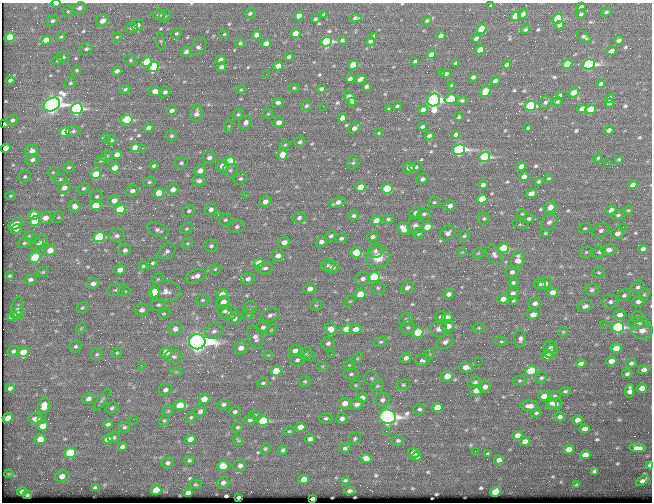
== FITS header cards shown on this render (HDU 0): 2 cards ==
NAXIS1  =                  650 / Width of table row in bytes
NAXIS2  =                  500 / Number of rows in table

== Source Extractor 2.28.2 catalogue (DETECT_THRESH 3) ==
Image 650 x 500 px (HDU 0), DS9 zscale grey, 1 PNG px = 1 image px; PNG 654 x 504 px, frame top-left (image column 1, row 500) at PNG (2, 3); each listed source drawn as its Kron ellipse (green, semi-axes under 4 px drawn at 4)
Background 364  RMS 1.2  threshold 3.7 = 3 sigma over >= 5 px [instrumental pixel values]
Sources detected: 589; of the 589, the 500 brightest by FLUX_AUTO listed and drawn (89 fainter detections omitted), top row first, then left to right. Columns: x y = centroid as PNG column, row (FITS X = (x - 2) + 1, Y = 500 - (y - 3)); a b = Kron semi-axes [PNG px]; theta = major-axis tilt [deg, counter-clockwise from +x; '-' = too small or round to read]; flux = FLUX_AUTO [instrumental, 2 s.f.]
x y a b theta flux
56 3 5 2 - 390
491 6 4 3 - 150
581 7 4 4 - 250
79 8 6 5 - 300
68 11 6 4 -70 110
606 12 5 4 - 130
250 13 5 4 - 170
523 14 5 4 - 350
581 14 5 3 - 170
159 15 6 5 - 240
324 15 4 3 - 160
165 16 7 5 47 150
299 16 5 4 - 740
516 16 5 4 - 2400
355 18 6 4 8 260
315 19 4 3 - 150
557 19 5 4 - 4900
52 21 6 5 - 190
103 21 6 5 - 740
427 21 5 4 - 130
138 25 6 5 - 340
560 25 5 4 - 340
132 28 6 5 - 190
481 29 5 4 - 3000
525 30 5 4 - 140
176 33 6 5 - 150
224 34 5 4 - 100
295 34 5 4 - 1500
256 35 4 4 - 490
373 36 4 3 - 130
441 36 4 4 - 640
10 37 5 4 - 3500
61 37 5 3 - 100
117 37 5 4 - 110
584 37 8 4 -31 220
476 38 4 3 - 290
46 40 5 4 - 1700
342 40 4 3 - 150
619 40 5 4 - 310
161 41 8 4 -84 130
370 41 4 4 - 270
326 42 5 5 - 11000
240 43 5 4 - 170
266 44 5 4 - 770
199 46 10 6 58 280
86 49 7 5 24 210
480 50 5 4 - 1700
611 51 5 4 - 460
186 52 5 5 - 280
431 55 5 4 - 640
63 57 6 5 - 180
289 57 4 3 - 200
58 60 5 4 - 160
130 60 7 5 -15 160
221 60 5 4 - 380
415 61 4 3 - 140
147 62 5 4 - 4000
456 63 4 4 - 240
567 64 5 4 - 2300
589 64 6 5 - 16000
353 65 5 4 - 3300
507 65 4 3 - 260
278 66 5 4 - 800
153 67 5 5 - 4400
221 67 5 4 - 290
77 70 5 4 - 120
117 71 5 4 - 370
442 72 3 2 - 110
446 73 4 3 - 220
266 74 2 2 - 110
473 77 4 4 - 230
350 79 4 4 - 310
360 79 5 4 - 630
10 80 4 3 - 210
495 81 5 4 - 610
70 83 6 5 - 150
600 84 4 3 - 210
366 86 4 3 - 180
452 86 4 4 - 220
294 88 5 4 - 130
125 89 5 4 - 170
321 89 4 3 - 210
241 90 5 4 - 110
155 91 6 5 - 600
485 91 6 4 57 2300
165 92 6 5 - 210
574 92 6 4 39 1200
560 95 4 3 - 150
351 98 8 4 -61 350
609 98 5 4 - 340
451 99 6 4 16 3600
434 100 6 6 - 44000
462 100 5 4 - 110
557 101 4 3 - 150
352 102 4 4 - 250
545 102 7 6 - 210
278 103 6 4 3 290
609 103 5 4 - 310
52 105 9 6 29 52000
306 106 6 5 - 170
323 106 2 2 - 140
397 106 3 3 - 110
530 106 5 5 - 10000
77 109 6 5 - 18000
389 109 3 3 - 100
582 109 5 4 - 770
590 109 5 4 - 2800
172 110 5 4 - 360
423 110 5 4 - 460
196 114 8 6 74 430
238 114 6 5 - 150
268 114 6 5 - 130
459 117 4 3 - 180
342 118 5 4 - 550
12 120 6 5 - 230
127 120 6 5 - 5000
279 122 5 5 - 680
245 123 7 6 - 410
5 124 4 3 - 150
229 126 6 4 89 150
148 127 5 4 - 310
422 127 4 3 - 170
354 128 6 4 36 420
528 128 3 2 - 100
609 130 5 4 - 340
73 131 7 5 2 180
65 132 5 4 - 3000
379 133 4 3 - 100
455 134 4 3 - 200
172 136 5 5 - 160
429 136 4 4 - 320
106 138 5 5 - 160
111 140 5 5 - 200
300 142 6 5 - 200
285 145 5 4 - 130
6 148 5 4 - 1300
135 148 5 4 - 1500
142 148 2 2 - 660
459 149 6 5 - 18000
32 151 6 6 - 540
117 155 5 4 - 830
282 155 5 5 - 1700
107 156 6 5 - 150
209 157 7 6 - 390
484 157 5 4 - 11000
598 158 5 3 - 120
619 159 3 3 - 120
32 160 7 5 11 280
101 160 6 4 29 130
230 161 5 4 - 3400
181 163 6 5 - 180
353 163 7 5 72 190
607 164 2 2 - 230
154 166 4 3 - 160
222 166 6 5 - 760
521 166 4 4 - 370
69 167 5 4 - 140
416 167 7 4 11 170
115 168 5 4 - 1200
409 168 6 5 - 560
230 170 7 6 - 250
200 171 6 5 - 660
53 172 5 5 - 120
96 174 5 4 - 1900
25 176 6 5 - 160
524 177 5 4 - 550
549 178 4 3 - 100
60 179 6 5 - 150
240 179 7 5 28 230
422 179 6 5 - 280
199 181 6 5 - 340
149 182 6 5 - 140
539 182 4 3 - 140
483 185 4 4 - 310
633 185 5 4 - 480
64 187 6 5 - 540
360 187 5 4 - 1500
84 188 6 5 - 160
173 189 6 5 - 530
387 189 5 5 - 4300
132 191 6 5 - 340
159 193 5 4 - 2000
531 193 6 4 24 530
246 195 4 4 - 130
10 196 5 4 - 100
97 197 6 6 - 180
482 199 5 4 - 2700
114 200 6 5 - 640
265 202 6 5 - 610
338 202 8 5 22 530
434 202 6 5 - 140
96 205 5 4 - 3000
75 206 6 6 - 560
450 206 6 5 - 400
550 207 6 5 - 870
120 209 5 4 - 2700
211 210 6 6 - 380
611 210 6 4 15 540
628 210 5 4 - 110
189 211 6 6 - 190
415 213 6 5 - 220
424 214 7 5 9 180
522 214 5 4 - 100
34 215 5 4 - 1700
218 215 3 3 - 110
618 215 7 4 14 160
353 216 5 5 - 200
58 217 6 5 - 150
45 218 6 5 - 620
299 218 6 5 - 280
388 219 5 4 - 150
484 219 6 6 - 170
529 219 5 4 - 160
225 220 6 5 - 170
376 220 5 4 - 950
35 221 5 4 - 3000
549 222 9 7 42 290
16 224 8 5 29 1100
521 224 8 4 -13 110
415 226 8 8 - 340
237 227 8 6 19 250
427 227 5 4 - 1600
623 227 2 2 - 250
585 228 7 4 9 150
16 229 6 4 11 390
187 229 7 5 34 150
404 229 6 5 - 990
158 230 11 6 -21 340
601 230 9 6 26 260
418 233 6 5 - 210
448 233 8 6 41 360
545 233 5 4 - 110
617 233 6 5 - 460
29 236 5 4 - 110
117 236 8 6 4 320
331 236 6 5 - 190
464 236 6 5 - 150
99 237 5 5 - 6000
372 237 5 4 - 290
341 238 5 5 - 230
41 241 6 5 - 370
284 242 6 5 - 650
321 242 6 5 - 350
24 243 7 5 17 170
187 243 6 4 33 120
38 244 6 6 - 190
211 246 6 6 - 240
503 248 6 5 - 4600
643 249 5 4 - 270
50 250 6 5 - 1100
125 250 6 5 - 300
609 250 7 5 7 370
167 251 9 7 45 290
375 251 7 7 - 300
462 252 5 5 - 110
586 252 6 6 - 140
599 252 7 6 - 240
356 253 6 5 - 2600
478 253 6 5 - 110
494 255 10 7 -54 330
278 256 6 5 - 460
35 257 6 5 - 2200
378 258 12 10 10 1400
517 260 9 6 82 810
152 263 6 4 30 150
259 263 5 4 - 2300
328 265 7 6 - 210
143 266 5 4 - 130
332 267 7 6 - 490
265 268 8 6 10 300
215 269 5 5 - 140
120 270 5 5 - 570
43 272 6 4 21 120
512 272 6 6 - 280
599 273 6 6 - 140
10 276 4 3 - 130
196 276 11 6 20 510
374 277 6 5 - 6600
30 279 6 5 - 260
158 279 6 5 - 140
248 279 7 6 - 320
363 279 7 6 - 350
513 282 5 4 - 170
93 284 6 5 - 370
540 284 6 5 - 180
545 284 7 5 10 400
407 287 7 5 23 340
638 287 7 6 - 230
378 288 7 5 -1 180
310 289 6 5 - 650
116 290 9 6 9 240
592 290 7 6 - 210
125 291 6 5 - 140
166 292 15 10 0 730
552 292 5 4 - 620
154 293 5 5 - 5300
513 293 6 5 - 280
222 294 6 5 - 890
360 294 5 4 - 2200
448 294 5 4 - 350
644 294 6 5 - 130
624 295 6 5 - 210
503 299 5 4 - 550
202 300 7 5 1 170
350 301 6 4 43 110
513 301 5 4 - 120
638 301 6 5 - 360
223 302 6 6 - 720
610 302 8 7 - 280
535 303 6 5 - 410
158 305 7 6 - 170
316 305 6 5 - 140
585 306 8 5 22 300
17 307 10 6 80 230
82 308 6 5 - 140
250 308 7 6 - 210
142 310 7 6 - 360
225 311 7 6 - 250
18 313 7 6 - 410
164 313 6 4 23 190
229 313 8 6 5 280
248 314 6 5 - 190
533 314 6 5 - 680
270 315 10 6 22 330
620 315 6 5 - 530
12 317 5 4 - 1300
440 317 5 5 - 180
637 317 6 5 - 130
234 318 7 6 - 480
447 318 5 4 - 1200
406 320 7 6 - 260
639 323 11 5 5 270
604 324 2 2 - 340
448 326 6 5 - 780
263 327 6 6 - 340
408 327 7 6 - 200
618 327 6 5 - 12000
81 328 6 4 47 100
479 328 6 4 19 130
175 329 6 6 - 580
331 329 6 6 - 890
346 329 5 4 - 1700
355 329 6 5 - 730
439 329 8 8 - 430
271 330 6 4 45 110
642 330 11 9 -5 700
214 331 9 7 30 390
563 332 5 4 - 100
418 333 5 5 - 3500
255 337 12 7 -68 500
520 339 8 6 87 320
501 341 7 4 -7 150
197 342 8 7 - 110000
380 342 7 5 15 150
445 342 9 6 36 350
328 343 7 6 - 260
76 346 6 5 - 170
550 347 6 6 - 260
241 348 7 6 - 600
616 348 5 4 - 1100
13 351 6 5 - 200
295 351 7 5 13 440
551 351 7 6 - 220
23 352 5 5 - 1100
166 352 6 5 - 1100
117 353 5 4 - 120
305 353 7 5 22 170
97 354 6 6 - 140
331 354 2 2 - 180
268 355 5 5 - 110
429 355 6 5 - 150
309 356 6 5 - 120
547 356 6 5 - 860
174 357 8 7 - 290
357 358 7 4 45 130
406 358 5 5 - 330
297 360 7 6 - 240
423 360 7 6 - 520
478 361 2 2 - 140
611 361 5 4 - 730
581 363 5 4 - 400
631 363 5 4 - 220
141 365 3 3 - 100
349 365 6 5 - 120
322 366 6 4 -18 110
466 367 7 5 -1 760
644 370 5 4 - 470
276 371 5 4 - 2600
531 371 6 5 - 3800
176 372 7 4 0 160
351 374 7 5 2 190
627 374 5 4 - 170
447 376 6 5 - 1200
371 378 7 7 - 210
541 378 6 5 - 150
305 381 6 5 - 140
519 381 7 4 7 130
475 382 6 5 - 240
263 383 6 4 15 150
355 385 5 4 - 110
403 385 7 5 13 150
377 386 7 5 16 150
485 387 6 5 - 390
10 388 4 4 - 280
642 388 5 4 - 700
165 390 6 5 - 310
476 390 6 5 - 600
565 391 5 4 - 140
630 391 7 4 84 450
544 396 5 5 - 770
555 396 6 4 4 130
362 398 6 5 - 520
88 399 6 5 - 410
204 399 5 5 - 990
102 400 13 4 53 200
382 400 8 7 - 350
344 403 6 5 - 790
551 403 6 5 - 220
223 404 6 5 - 240
357 404 7 5 21 410
555 404 7 6 - 280
180 405 6 5 - 2400
44 406 8 6 79 980
530 406 9 5 -1 510
437 407 5 4 - 1200
112 408 7 5 29 180
419 409 6 5 - 200
168 411 6 5 - 130
200 411 6 5 - 290
235 412 6 4 16 210
536 413 5 4 - 150
255 415 6 4 1 120
191 417 5 5 - 120
387 417 8 7 - 49000
560 417 5 4 - 250
8 418 5 4 - 1300
326 418 6 5 - 180
342 418 6 5 - 360
36 419 7 5 -1 750
42 419 3 2 - 160
133 419 2 2 - 150
250 419 6 5 - 340
164 420 6 4 64 120
577 420 5 4 - 600
263 421 6 5 - 7400
108 424 5 4 - 200
43 426 5 4 - 1400
124 427 6 5 - 170
238 427 5 5 - 150
300 427 5 4 - 930
585 429 5 4 - 660
289 431 6 4 21 110
386 431 2 2 - 420
517 435 5 4 - 620
114 437 6 5 - 140
40 439 6 5 - 1400
108 439 5 4 - 1000
190 439 5 4 - 950
310 439 5 4 - 360
355 439 7 6 - 180
238 440 5 4 - 110
398 440 6 5 - 170
525 441 5 4 - 600
122 447 5 4 - 270
345 448 6 4 15 180
637 448 8 4 -3 470
265 449 5 4 - 120
569 449 5 4 - 830
283 450 5 4 - 200
475 451 2 2 - 250
70 453 6 5 - 4400
414 453 6 4 -16 650
488 454 4 3 - 130
585 455 5 4 - 790
417 456 5 4 - 210
366 459 5 4 - 870
189 460 5 4 - 150
499 460 5 4 - 540
167 463 6 5 - 240
240 465 6 6 - 360
650 465 4 3 - 260
223 466 5 5 - 1800
594 471 4 4 - 170
9 474 5 3 - 130
62 476 7 6 - 650
304 479 5 4 - 1100
345 480 4 3 - 110
643 481 7 4 34 300
223 482 6 5 - 260
195 484 6 4 0 120
576 485 4 3 - 100
95 488 4 3 - 140
156 490 5 4 - 2200
22 491 5 4 - 410
350 491 5 3 - 180
495 492 5 5 - 2100
188 493 5 4 - 370
27 495 5 3 - 160
238 497 3 3 - 130
312 499 4 3 - 200
At the frame edge (FLAGS 8, measured only in part): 2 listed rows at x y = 56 3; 650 465
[89 fainter detections neither listed nor drawn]